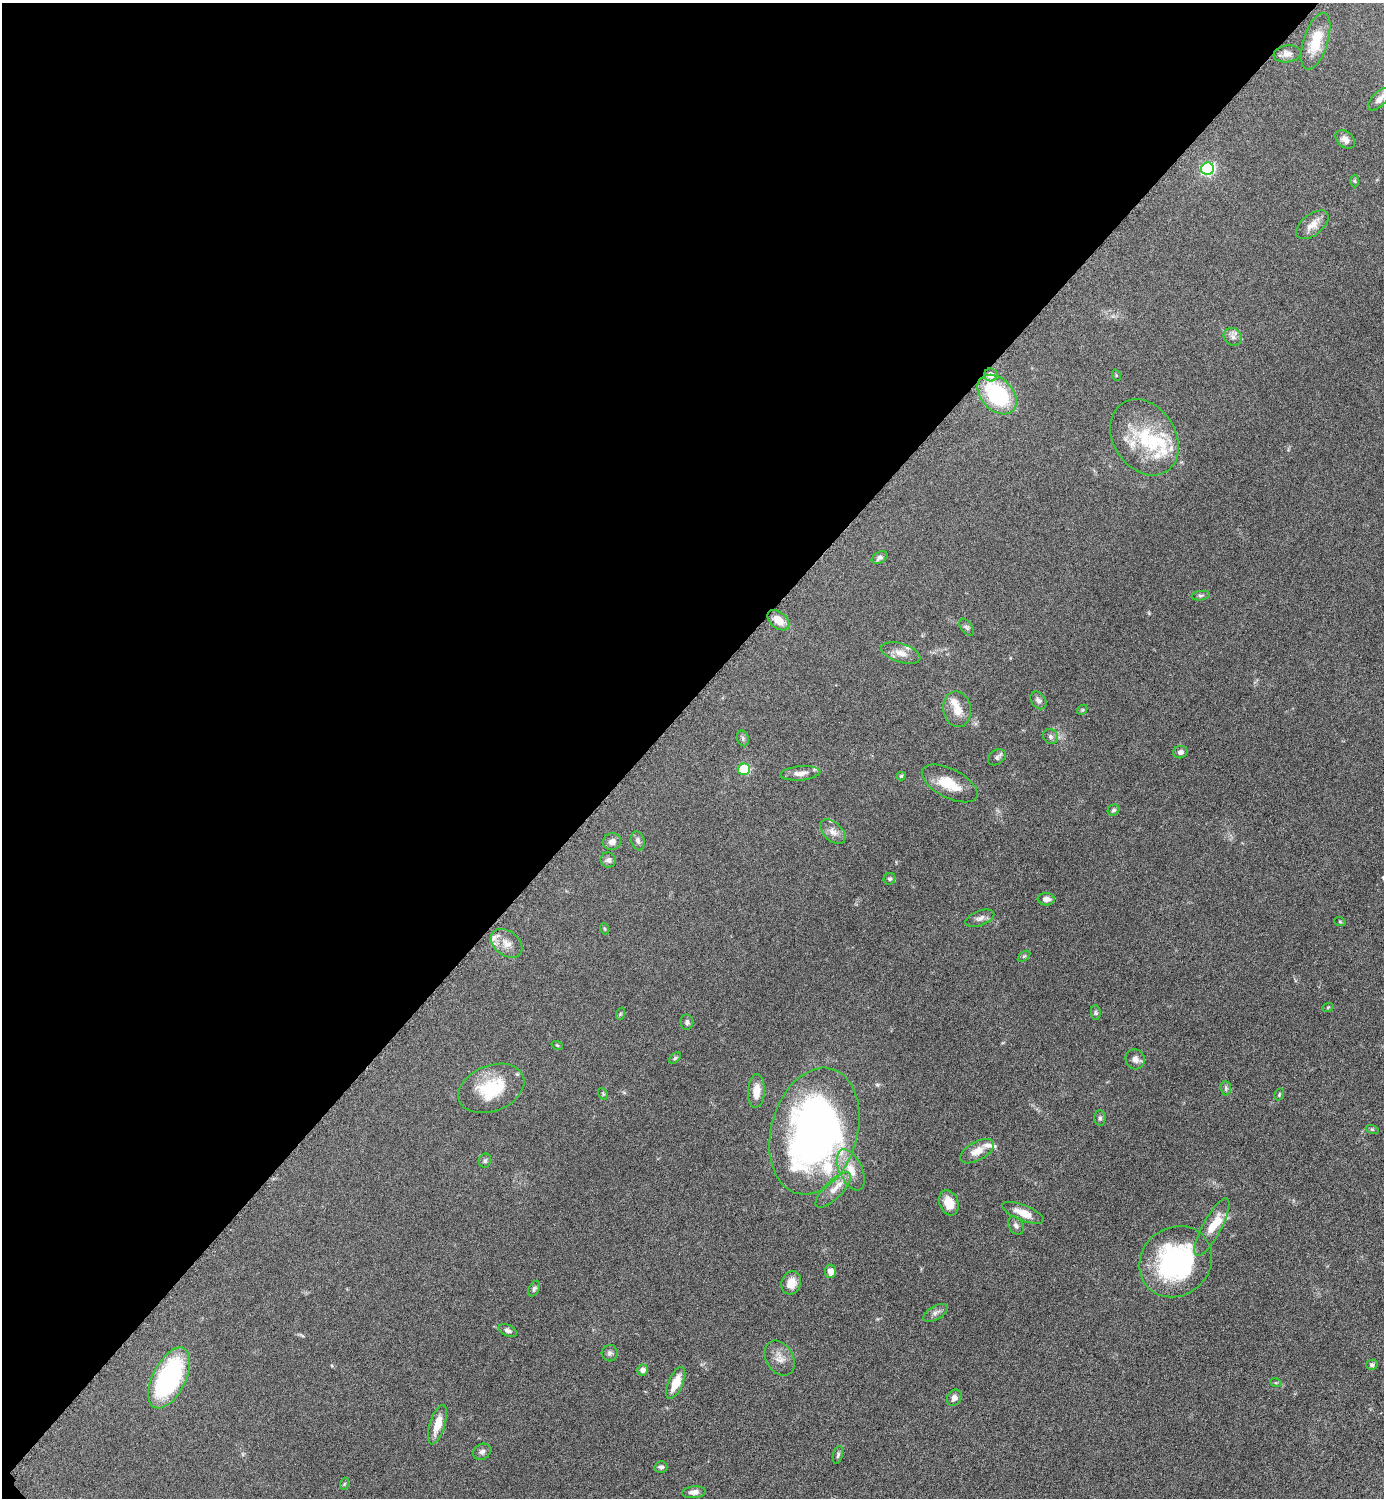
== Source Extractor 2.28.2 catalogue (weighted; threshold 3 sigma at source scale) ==
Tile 5 of 4 x 4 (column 1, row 2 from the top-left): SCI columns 308-1689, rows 2999-4494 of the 6002 x 6002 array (HDU 1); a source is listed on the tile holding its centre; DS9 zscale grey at full resolution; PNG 1386 x 1500 px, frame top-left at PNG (2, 3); each listed source drawn as its Kron ellipse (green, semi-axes under 4 px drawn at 4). Shown black and unused: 47% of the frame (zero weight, under 6 of 12 exposures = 1% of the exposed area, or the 3 px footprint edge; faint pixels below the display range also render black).
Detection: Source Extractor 2.28.2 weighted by HDU 2 'WHT'; one run over the whole footprint, this tile lists its part. Background 0.087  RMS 0.0038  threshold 0.0156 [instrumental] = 3 sigma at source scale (4.09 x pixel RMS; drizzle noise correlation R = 1.36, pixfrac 0.8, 0.05/0.05 arcsec/px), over >= 5 px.
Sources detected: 95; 12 inside a brighter listed object's ellipse — not listed separately; the other 83 listed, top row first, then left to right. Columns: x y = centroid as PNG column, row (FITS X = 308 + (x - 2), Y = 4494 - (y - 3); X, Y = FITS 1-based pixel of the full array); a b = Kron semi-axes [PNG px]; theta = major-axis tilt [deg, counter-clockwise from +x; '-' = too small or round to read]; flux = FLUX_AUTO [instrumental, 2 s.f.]
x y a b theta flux
1316 41 29 12 72 8.9
1287 54 13 8 8 2
1379 99 14 7 45 2.4
1345 139 11 7 -39 2.2
1208 169 6 6 - 55
1355 181 6 4 -88 0.51
1312 225 19 10 38 3.6
1233 337 10 8 -39 1.7
991 375 7 6 - 3.2
1116 375 6 3 -72 0.37
997 394 23 16 -45 30
1144 437 41 31 -57 22
880 558 8 5 29 1.1
1201 596 9 4 9 0.72
778 620 12 8 -39 4.3
967 627 10 5 -52 0.88
901 653 20 9 -18 3.8
1038 700 9 7 -54 1.3
957 709 18 13 -79 5.1
1082 710 6 4 45 0.44
1050 736 8 7 - 1.1
743 738 8 6 -72 0.76
1180 752 7 6 - 1.2
997 757 10 7 35 1
744 769 6 5 - 13
800 773 20 7 5 2.8
901 776 4 4 - 0.46
950 783 30 14 -27 8.9
1114 810 6 5 - 0.73
833 832 15 9 -44 2.5
638 841 10 6 -73 1.2
612 842 9 8 - 2
608 860 8 7 - 1.2
890 879 6 5 - 0.9
1046 899 8 6 -4 1.9
980 918 15 7 20 1.6
1340 922 6 3 -19 0.37
605 929 5 3 - 0.37
506 943 17 12 -37 3.9
1024 956 7 4 36 0.51
1328 1007 6 3 19 0.34
1096 1013 7 4 -83 0.59
620 1014 6 4 72 0.46
687 1022 7 6 - 1
557 1045 6 3 -18 0.34
675 1058 7 4 45 0.55
1135 1059 10 9 - 1.8
491 1088 34 23 22 17
1226 1088 7 5 -85 0.76
756 1091 17 8 86 4.3
603 1094 6 4 -57 0.46
1279 1094 6 4 71 0.46
1100 1118 8 5 89 0.77
1372 1129 6 4 -18 0.45
814 1131 65 43 74 180
977 1151 18 9 29 4.1
485 1161 7 6 - 0.74
851 1170 22 11 -66 5.9
833 1190 23 9 45 4.2
949 1203 13 9 -69 5.3
1023 1213 22 7 -22 4.6
1016 1226 10 7 -60 1.1
1212 1227 32 9 62 6.4
1176 1262 38 34 40 53
830 1271 7 5 86 2.1
791 1283 12 9 69 3.6
534 1289 8 5 62 0.78
935 1313 13 7 30 1.4
508 1330 9 5 -25 1.1
610 1353 8 8 - 1.1
780 1358 19 13 -59 3.7
1372 1365 6 5 - 0.78
642 1370 5 5 - 1.9
169 1378 33 16 63 57
676 1383 17 7 66 6
1276 1383 6 3 -18 0.39
954 1398 8 7 - 1.7
437 1425 20 7 73 5.4
482 1452 9 7 31 1.4
838 1455 9 5 77 0.77
661 1467 6 6 - 1.1
344 1484 6 4 72 0.44
694 1492 12 6 5 1.9
Overlapping masked pixels (flux is a lower limit): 1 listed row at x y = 991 375